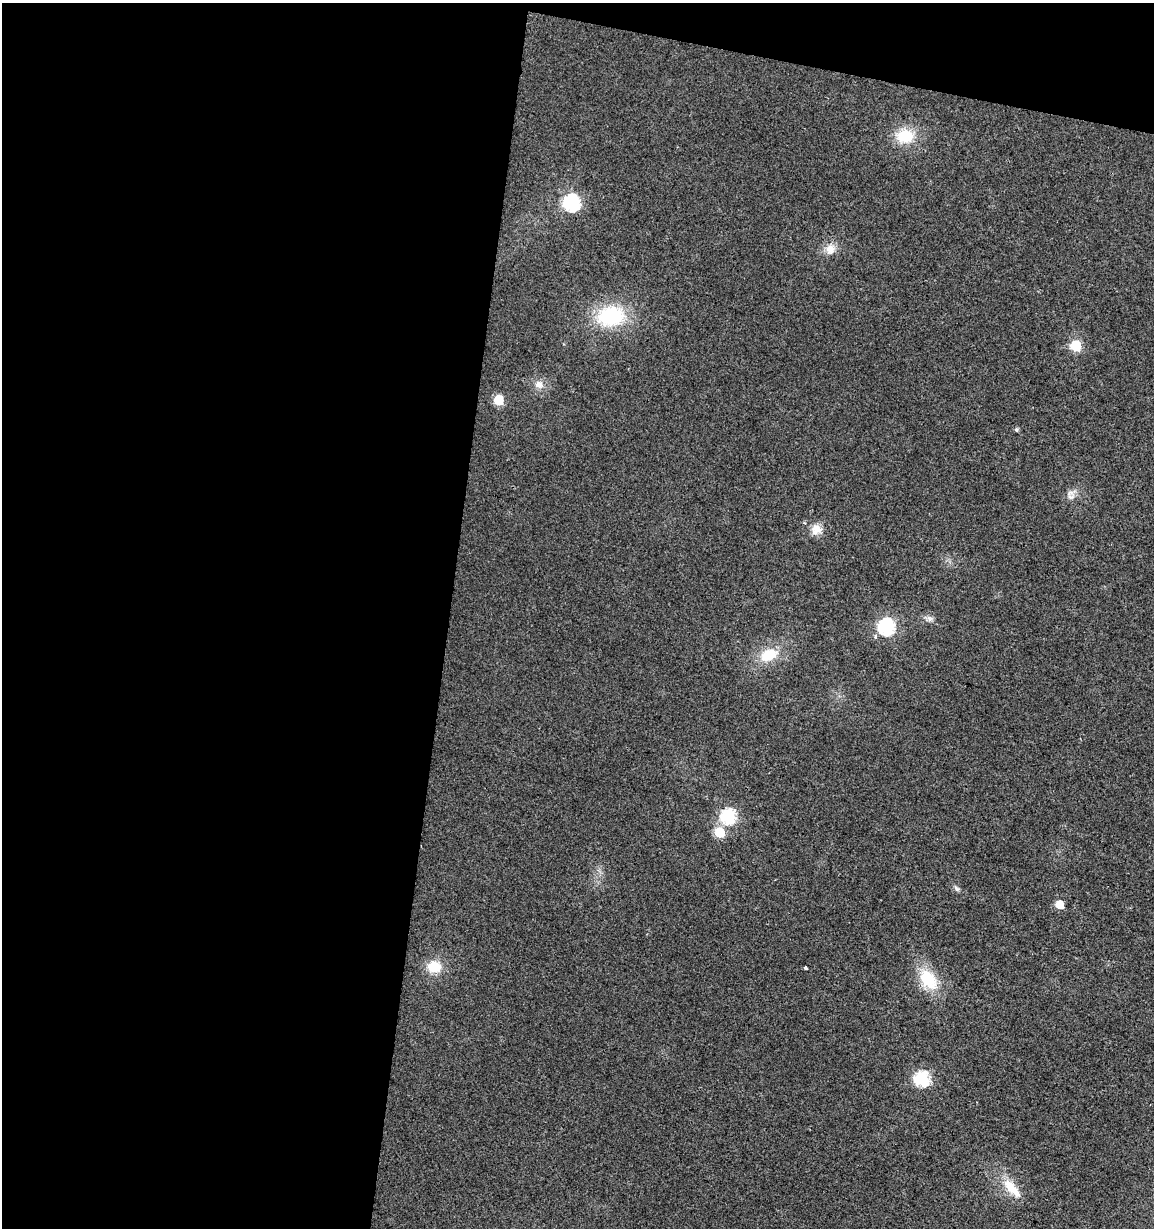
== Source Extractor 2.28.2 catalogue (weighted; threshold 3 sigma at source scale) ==
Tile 1 of 4 x 4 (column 1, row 1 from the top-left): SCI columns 284-1435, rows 3677-4902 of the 5113 x 4909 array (HDU 1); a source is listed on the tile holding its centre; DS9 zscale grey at full resolution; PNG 1156 x 1230 px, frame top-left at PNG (2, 3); no overlay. Shown black and unused: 42% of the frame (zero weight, under 2 of 3 exposures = <1% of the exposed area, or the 3 px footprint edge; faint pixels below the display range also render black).
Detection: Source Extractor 2.28.2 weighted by HDU 2 'WHT'; one run over the whole footprint, this tile lists its part. Background 0.0138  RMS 0.0058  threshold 0.0263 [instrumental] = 3 sigma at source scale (4.5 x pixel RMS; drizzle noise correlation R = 1.50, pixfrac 1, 0.0396/0.0396 arcsec/px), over >= 5 px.
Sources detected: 23; all 23 listed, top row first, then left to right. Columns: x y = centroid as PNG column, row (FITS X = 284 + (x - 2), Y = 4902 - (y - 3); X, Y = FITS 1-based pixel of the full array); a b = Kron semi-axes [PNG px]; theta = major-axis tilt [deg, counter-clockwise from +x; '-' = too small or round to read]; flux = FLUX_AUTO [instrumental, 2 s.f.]
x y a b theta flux
905 136 22 17 1 17
572 203 8 7 - 130
830 249 14 12 80 5.9
611 316 33 24 9 41
1076 345 6 6 - 38
539 384 12 10 -25 4.3
499 400 6 6 - 29
1016 429 5 5 - 1.1
1070 497 13 7 10 3.1
804 523 4 3 - 0.57
816 529 14 12 50 6.2
929 618 10 7 -26 2.3
886 627 7 7 - 140
769 655 19 12 23 16
728 816 7 7 - 100
720 832 6 6 - 30
957 889 9 5 -45 1.5
1059 904 5 5 - 16
434 967 17 15 -8 12
806 968 3 3 - 4.2
928 979 29 18 -56 22
922 1079 7 6 - 100
1012 1188 34 12 -47 13